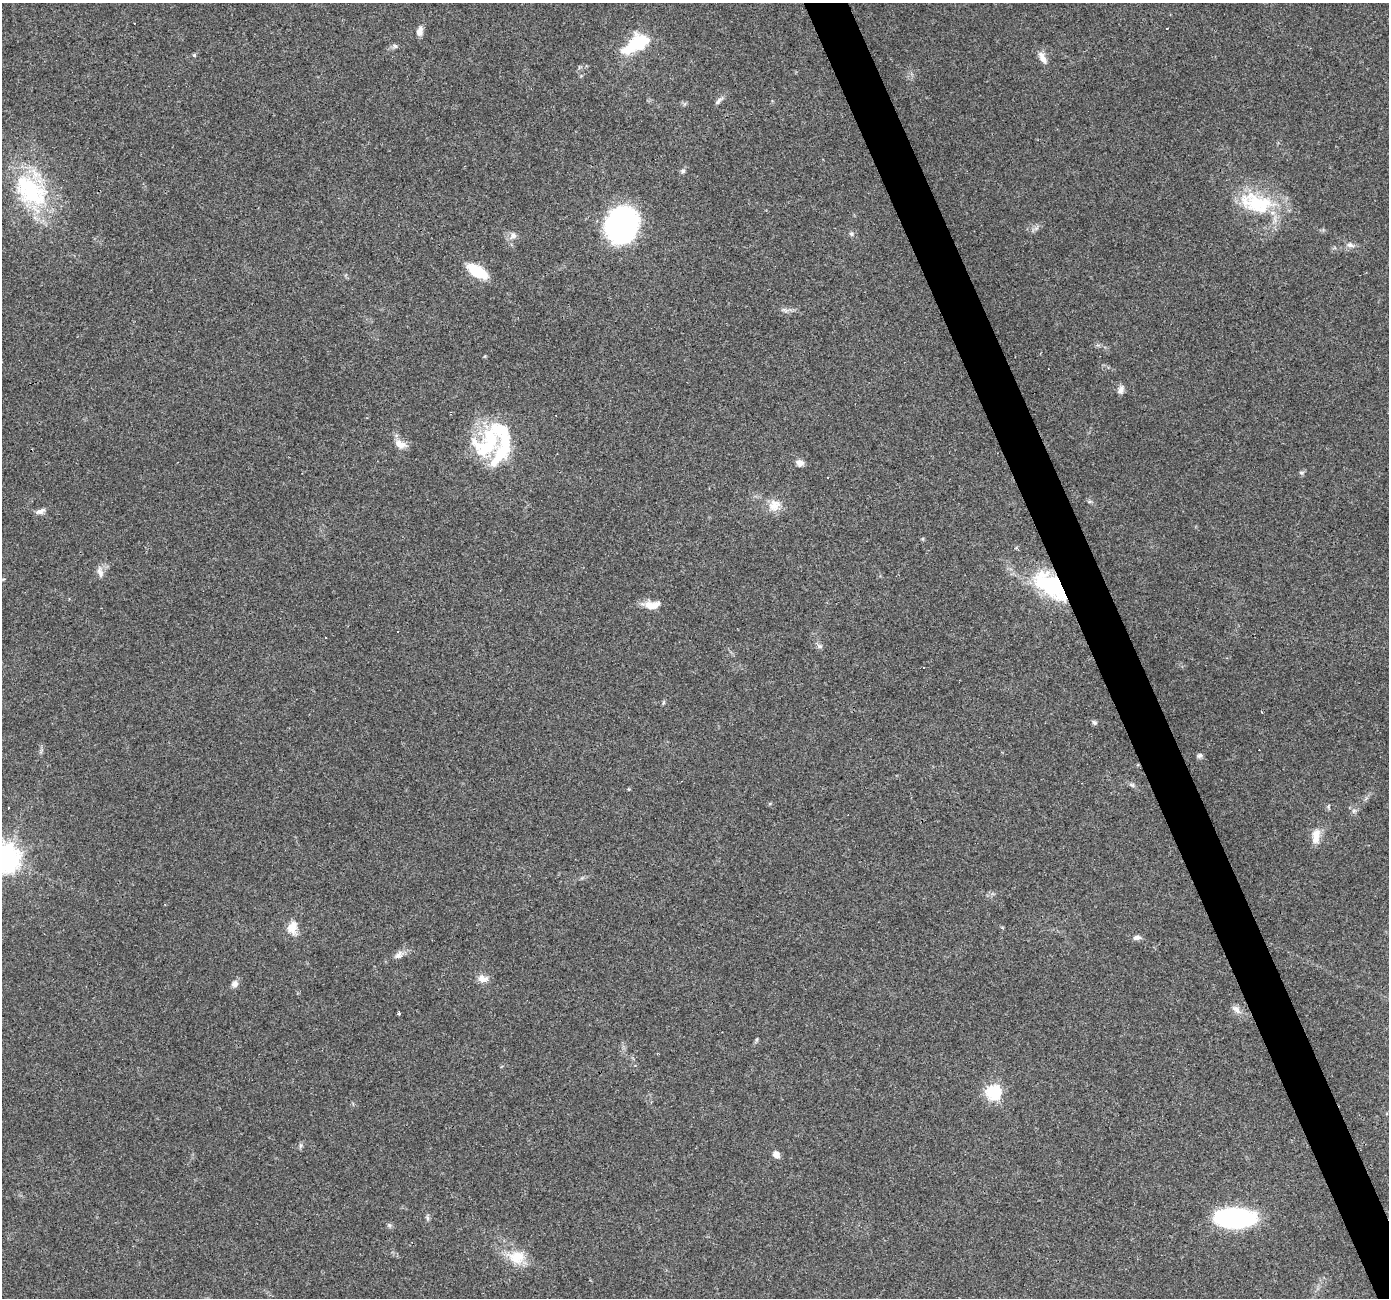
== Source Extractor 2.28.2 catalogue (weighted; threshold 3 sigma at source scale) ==
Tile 6 of 4 x 4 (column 2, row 2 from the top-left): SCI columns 1388-2774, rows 2670-3965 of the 5548 x 5393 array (HDU 1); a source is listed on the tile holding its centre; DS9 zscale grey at full resolution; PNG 1391 x 1300 px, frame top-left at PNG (2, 3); no overlay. Shown black and unused: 3% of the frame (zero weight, under 3 of 4 exposures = <1% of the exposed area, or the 3 px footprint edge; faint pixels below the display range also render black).
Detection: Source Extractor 2.28.2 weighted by HDU 2 'WHT'; one run over the whole footprint, this tile lists its part. Background 0.0248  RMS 0.0038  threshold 0.017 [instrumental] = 3 sigma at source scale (4.5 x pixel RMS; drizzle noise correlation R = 1.50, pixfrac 1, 0.0396/0.0396 arcsec/px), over >= 5 px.
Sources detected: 63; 9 cosmic-ray / hot-pixel residue — not listed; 4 inside a brighter listed object's ellipse — not listed separately; the other 50 listed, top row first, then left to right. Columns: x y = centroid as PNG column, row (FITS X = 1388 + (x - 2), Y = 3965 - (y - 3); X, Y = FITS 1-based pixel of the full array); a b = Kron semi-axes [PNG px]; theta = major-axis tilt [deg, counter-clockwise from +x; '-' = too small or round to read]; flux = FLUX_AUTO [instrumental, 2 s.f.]
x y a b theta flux
1167 28 3 2 - 0.4
420 31 11 7 81 2.4
636 44 32 16 31 19
395 46 6 6 - 0.82
194 55 4 4 - 0.56
1042 58 18 7 -61 2.8
718 101 14 5 46 1.3
683 171 6 6 - 0.84
30 191 54 34 -43 40
1255 203 42 26 -23 26
622 225 25 21 69 130
1036 228 6 5 - 1
851 234 6 6 - 0.83
513 236 11 8 44 1.8
1350 245 11 6 -19 1.6
477 271 18 9 -32 17
1121 389 11 7 74 1.6
491 438 34 26 -16 23
400 444 15 9 -27 3.7
800 463 9 7 -22 2.1
1301 473 6 5 - 0.68
774 505 18 15 35 4.9
40 511 14 6 18 1.6
100 572 15 7 -76 2.2
1050 585 42 21 -38 38
652 605 22 9 2 4.6
326 638 2 2 - 0.35
820 646 7 5 -21 0.92
923 667 2 2 - 0.44
1094 722 7 6 - 0.8
1200 756 8 6 16 0.99
1132 785 8 5 -29 0.87
1328 806 8 4 81 0.56
1354 811 7 6 - 1
1316 836 20 9 85 4.8
5 858 9 9 - 430
292 927 17 12 78 4.7
1137 937 11 6 4 1.5
398 954 14 7 34 2.1
482 978 14 10 -2 2.9
235 984 8 7 - 1.9
1236 1009 14 7 -48 2.2
398 1014 4 3 - 0.52
756 1039 7 3 71 0.54
993 1092 6 6 - 72
776 1154 8 6 -57 2.5
427 1218 8 5 -71 0.79
1234 1218 34 15 -1 71
389 1225 6 5 - 0.7
516 1257 26 18 -11 9
Overlapping masked pixels (flux is a lower limit): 1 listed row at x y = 1050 585
Isophote crosses this tile's border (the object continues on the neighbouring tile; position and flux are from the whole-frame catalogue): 1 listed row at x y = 5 858